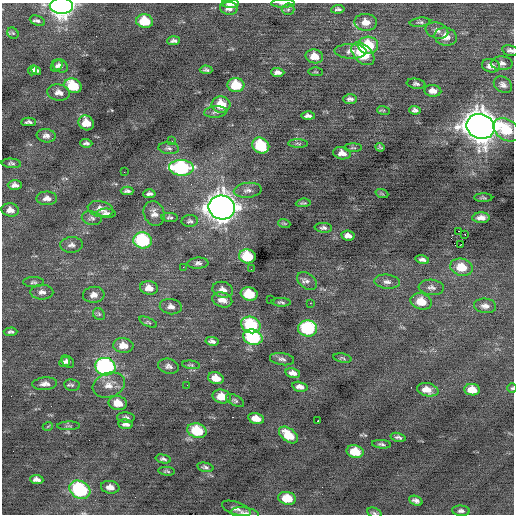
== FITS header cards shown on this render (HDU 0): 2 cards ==
NAXIS1  =                  512 / Axis length
NAXIS2  =                  512 / Axis length

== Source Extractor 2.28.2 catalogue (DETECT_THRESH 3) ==
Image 512 x 512 px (HDU 0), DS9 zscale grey, 1 PNG px = 1 image px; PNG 516 x 516 px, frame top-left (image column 1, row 512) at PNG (2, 3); each listed source drawn as its Kron ellipse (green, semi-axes under 4 px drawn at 4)
Background -0.0624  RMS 0.87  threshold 2.6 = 3 sigma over >= 5 px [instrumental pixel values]
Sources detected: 154; all 154 listed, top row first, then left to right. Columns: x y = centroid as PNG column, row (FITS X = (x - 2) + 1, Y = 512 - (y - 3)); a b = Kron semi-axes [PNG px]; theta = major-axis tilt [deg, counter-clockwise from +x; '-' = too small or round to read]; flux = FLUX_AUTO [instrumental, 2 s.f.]
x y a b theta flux
283 3 12 3 0 150
230 4 8 3 1 320
61 6 12 8 -1 29000
229 8 9 6 -4 270
288 9 6 6 - 130
338 9 7 4 7 140
37 21 8 4 -23 140
145 21 8 7 - 1700
366 22 11 8 -3 610
420 22 10 4 7 120
437 30 12 7 -17 290
13 33 6 5 - 80
446 37 11 9 -11 570
173 41 6 4 4 150
368 45 10 8 -4 2100
510 50 8 5 -10 170
350 51 16 7 -2 360
363 54 13 8 -45 2200
314 56 9 7 -11 670
502 63 11 7 -1 280
57 66 6 5 - 130
60 66 8 6 -31 220
491 66 9 6 -14 480
32 70 5 3 - 160
36 70 5 4 - 190
206 70 6 4 -4 130
278 72 6 4 -2 210
316 72 7 3 -1 60
416 84 9 5 -8 150
236 85 8 7 - 1800
503 85 10 7 -35 250
73 86 9 7 -20 2000
433 91 8 6 -5 350
59 92 11 8 -10 360
350 99 7 4 -1 180
221 105 9 8 - 1400
384 110 6 4 -17 66
415 110 6 4 -3 160
215 112 11 5 4 200
308 116 6 4 -1 210
29 122 7 3 0 150
86 123 8 7 - 900
481 126 14 12 -21 87000
507 130 14 10 -32 1900
46 136 9 6 -5 250
172 141 3 3 - 35
86 143 6 3 -4 140
298 144 10 3 -1 89
261 145 9 7 -31 2800
380 147 4 3 - 86
169 148 10 6 -5 170
353 148 9 3 0 96
342 153 9 6 -10 450
11 163 10 4 -5 130
181 168 12 8 -3 7200
124 172 2 2 - 71
15 185 7 4 -2 260
248 190 14 7 6 290
127 191 6 4 1 140
149 194 6 3 3 150
382 194 6 4 -19 74
47 198 10 7 -1 310
483 198 9 3 -1 78
303 203 7 3 5 86
222 208 13 12 - 65000
101 209 13 8 -11 470
10 210 9 6 -8 380
106 213 9 5 -1 190
154 213 12 10 -66 380
170 217 8 4 -3 120
92 218 10 7 -10 180
481 218 8 5 0 340
190 221 8 6 3 140
284 223 6 4 -19 69
323 228 9 5 -4 150
458 231 2 2 - 460
465 235 2 2 - 37
348 236 7 5 -9 260
143 240 9 8 - 4600
461 244 2 2 - 36
72 245 11 7 3 240
247 256 8 7 - 2800
422 260 7 4 -13 190
198 263 10 5 3 180
183 267 2 2 - 140
461 267 11 8 -15 1200
251 269 2 2 - 25
307 281 11 7 -35 240
33 282 10 5 0 130
387 282 13 7 -6 260
431 287 13 7 -5 260
149 288 9 7 -13 550
223 290 10 7 -14 370
42 292 11 7 0 290
249 294 8 6 -14 1900
94 295 11 8 5 350
222 300 10 7 -19 490
271 300 4 2 - 210
421 301 11 8 -15 960
281 302 10 4 -1 110
310 303 2 2 - 190
485 306 11 7 -7 300
171 307 11 7 -9 300
99 314 6 5 - 100
148 322 9 4 -23 98
251 325 10 8 -24 3500
307 328 9 8 - 4800
10 332 7 4 1 120
253 337 10 7 -17 4700
212 341 6 4 -11 170
123 345 10 7 -7 630
342 358 9 4 -10 100
282 359 12 6 -8 200
65 362 6 4 30 140
68 362 7 5 -44 150
191 365 9 4 -7 97
168 366 10 7 -14 240
105 367 10 8 -15 11000
293 373 7 4 -12 310
216 378 8 5 -15 650
45 384 12 6 5 310
72 385 8 5 -9 130
109 385 16 12 20 650
187 385 2 2 - 70
300 387 8 4 -12 290
512 388 5 5 - 79
428 390 11 6 -13 790
472 390 8 5 -7 820
222 397 9 7 -13 870
235 400 10 5 -28 130
118 403 9 7 -12 880
126 417 9 5 -5 150
256 418 8 5 -13 620
318 421 3 3 - 400
126 424 7 4 -7 230
48 426 5 3 - 46
69 426 11 2 1 81
197 431 9 7 -16 2400
288 435 11 6 -37 1200
398 437 7 4 -14 150
381 444 9 4 -6 130
355 452 8 6 -11 1300
163 459 8 4 -13 140
205 467 8 4 -11 140
167 471 8 4 -5 100
37 479 6 4 -7 270
110 487 9 6 -10 370
80 490 11 8 -28 5700
287 498 9 6 -11 1400
416 501 7 4 -21 200
236 508 15 6 -19 300
461 511 9 5 -5 180
245 513 14 5 -6 290
374 513 7 5 -26 110
At the frame edge (FLAGS 8, measured only in part): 8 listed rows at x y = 283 3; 230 4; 61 6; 510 50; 512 388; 80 490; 245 513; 374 513